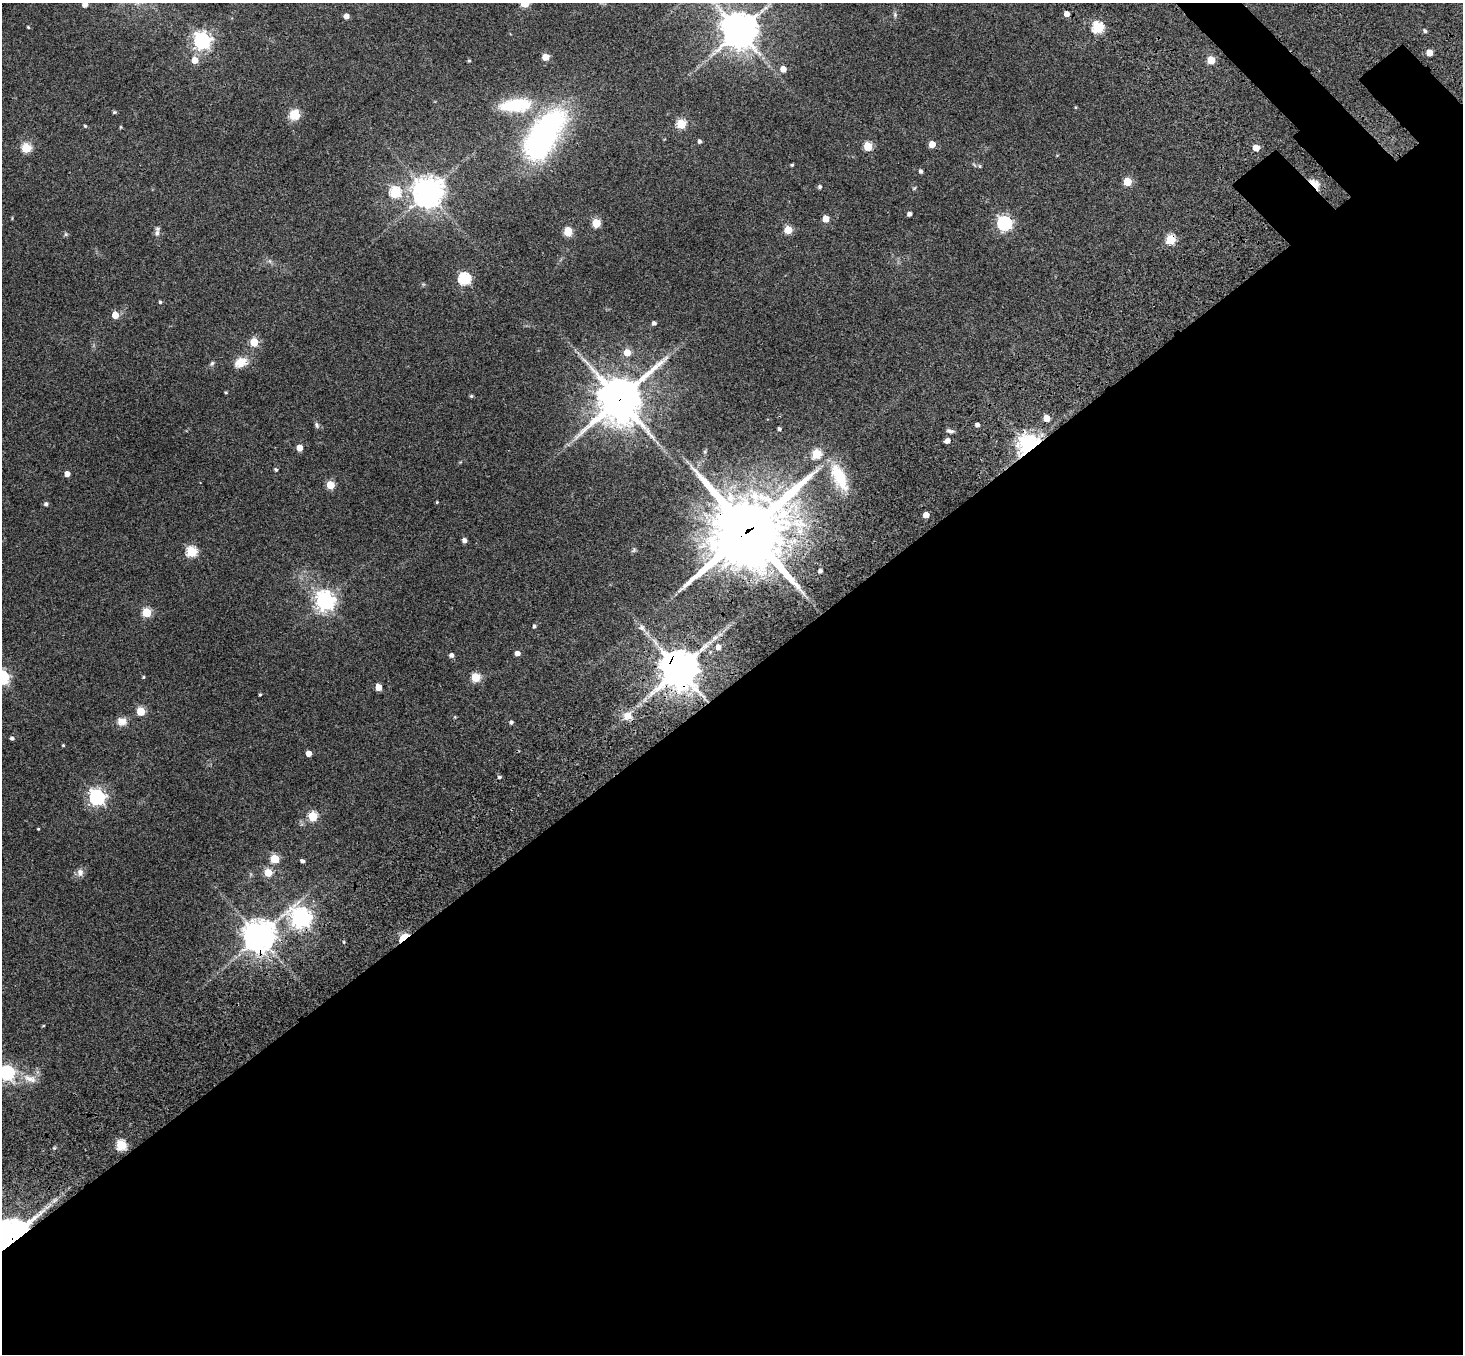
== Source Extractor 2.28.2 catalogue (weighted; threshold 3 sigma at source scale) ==
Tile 15 of 4 x 4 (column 3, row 4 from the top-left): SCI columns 3105-4565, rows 469-1820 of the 6205 x 6204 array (HDU 1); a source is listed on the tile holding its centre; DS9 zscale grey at full resolution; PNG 1465 x 1356 px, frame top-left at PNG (2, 3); no overlay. Shown black and unused: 51% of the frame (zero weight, under 3 of 4 exposures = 9% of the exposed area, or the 3 px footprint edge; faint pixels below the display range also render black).
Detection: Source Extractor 2.28.2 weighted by HDU 2 'WHT'; one run over the whole footprint, this tile lists its part. Background 0.0446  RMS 0.0054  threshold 0.0243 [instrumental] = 3 sigma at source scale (4.5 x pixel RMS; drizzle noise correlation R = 1.50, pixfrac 1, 0.05/0.05 arcsec/px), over >= 5 px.
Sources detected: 120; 1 inside a brighter object's white glare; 1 cosmic-ray / hot-pixel residue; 1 long thin detection or spike segment (spike, bleed or trail) — not listed; the other 117 listed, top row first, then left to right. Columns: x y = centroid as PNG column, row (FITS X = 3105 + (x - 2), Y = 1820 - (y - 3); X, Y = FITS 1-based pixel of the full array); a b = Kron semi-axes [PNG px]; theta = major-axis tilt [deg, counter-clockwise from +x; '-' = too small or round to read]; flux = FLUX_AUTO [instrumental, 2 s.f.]
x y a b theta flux
525 3 5 5 - 29
85 4 4 4 - 4.6
1067 14 4 4 - 4.6
895 15 8 6 -90 1.2
346 16 5 4 - 3.3
28 27 3 3 - 0.55
1098 27 6 5 - 55
739 31 12 12 - 1000
1425 31 5 4 - 1.1
202 41 7 6 - 210
1429 52 5 4 - 7.1
545 57 5 5 - 9.8
195 60 5 5 - 7.8
1211 60 5 5 - 18
469 61 4 4 - 0.62
783 69 5 5 - 5.3
515 105 45 18 5 31
1076 107 4 4 - 0.45
114 112 5 4 - 0.72
294 114 13 12 - 7.4
681 124 5 5 - 33
85 126 4 4 - 0.64
121 127 4 4 - 0.49
699 141 4 4 - 1.2
932 144 5 5 - 8.3
868 146 5 5 - 26
26 148 5 5 - 31
1256 148 5 5 - 9.8
536 150 8 7 - 140
792 165 4 3 - 0.63
979 166 6 5 - 0.86
921 171 4 4 - 1.4
1127 182 5 5 - 21
1314 184 8 5 -48 34
820 187 5 4 - 1.2
395 192 6 6 - 50
428 192 9 9 - 830
909 214 4 4 - 2.3
825 219 5 5 - 9.3
596 223 5 5 - 23
1004 223 6 6 - 120
788 230 5 5 - 18
568 231 6 5 - 21
157 233 11 7 83 2.1
66 234 6 5 - 0.86
1170 239 5 5 - 34
270 261 7 4 -71 0.99
464 279 6 6 - 71
160 302 4 4 - 0.9
115 315 5 4 - 9.4
654 323 4 4 - 1.7
254 342 5 5 - 21
627 352 5 5 - 9.4
241 362 19 13 22 7.2
212 364 8 5 50 1.1
226 392 3 3 - 0.62
471 396 4 4 - 0.81
619 399 17 15 56 1900
1046 418 5 5 - 8.8
317 425 8 6 -71 1.3
977 425 4 4 - 1.8
779 429 4 3 - 1.2
950 431 9 5 -13 1.7
947 441 5 4 - 3.4
1030 446 7 6 - 550
299 448 5 4 - 6.2
705 452 6 4 -72 0.71
816 454 5 5 - 31
276 470 4 4 - 1
67 474 4 4 - 3.8
839 477 42 17 -65 23
330 485 5 5 - 19
437 502 4 3 - 0.49
46 504 5 5 - 1.3
926 515 5 4 - 7.2
748 531 33 29 37 3300
464 540 4 4 - 2.6
634 550 8 5 51 0.92
191 551 5 5 - 51
820 571 4 4 - 1.6
325 601 7 7 - 310
147 612 5 5 - 29
534 626 4 4 - 1.2
642 628 12 9 -46 2.7
517 653 4 4 - 3.4
451 655 5 4 - 2
679 670 11 11 - 1500
143 677 4 3 - 0.56
476 677 5 5 - 26
378 687 5 5 - 8.5
260 694 3 3 - 0.72
141 711 5 5 - 21
627 716 13 12 - 5.4
455 717 5 4 - 0.53
122 721 13 11 -1 4.3
511 722 4 4 - 1.3
12 738 4 4 - 1.4
63 745 3 3 - 0.55
308 753 5 4 - 4.9
499 777 4 4 - 1.2
97 797 7 6 - 180
313 816 5 5 - 31
38 829 3 2 - 0.49
275 859 5 5 - 25
302 861 4 4 - 1.7
80 872 10 8 88 2.9
268 873 5 5 - 16
301 918 8 7 - 300
259 936 10 10 - 770
403 937 12 5 41 14
344 942 5 4 - 0.58
43 1026 4 3 - 0.44
7 1073 7 6 - 130
30 1079 22 10 -15 6.5
121 1145 5 5 - 41
54 1148 5 4 - 0.65
11 1237 11 9 41 1300
Overlapping masked pixels (flux is a lower limit): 10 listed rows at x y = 1314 184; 1170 239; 619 399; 1030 446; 748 531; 679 670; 301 918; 259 936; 403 937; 11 1237
Isophote crosses this tile's border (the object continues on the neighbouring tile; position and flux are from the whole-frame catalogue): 4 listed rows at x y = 525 3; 85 4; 7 1073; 11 1237